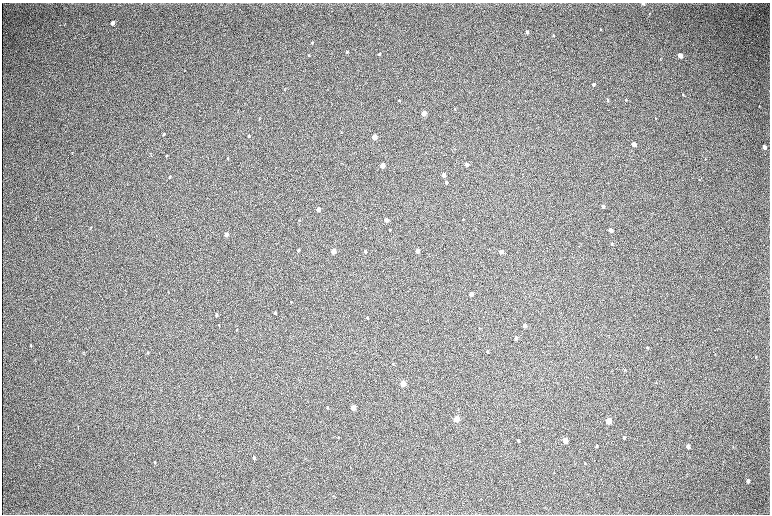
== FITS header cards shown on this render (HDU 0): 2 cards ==
NAXIS1  =                 1536 / length of data axis 1
NAXIS2  =                 1024 / length of data axis 2

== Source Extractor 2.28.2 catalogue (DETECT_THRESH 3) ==
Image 1536 x 1024 px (HDU 0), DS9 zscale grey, zoomed out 1/2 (1 PNG px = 2 x 2 image px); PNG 772 x 516 px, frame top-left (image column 1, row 1023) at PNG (2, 3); no overlay
Background 322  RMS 23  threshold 69.6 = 3 sigma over >= 5 px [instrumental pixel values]
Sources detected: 95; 1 cannot appear on this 1/2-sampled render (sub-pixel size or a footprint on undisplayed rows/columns) and is not listed; the other 94 listed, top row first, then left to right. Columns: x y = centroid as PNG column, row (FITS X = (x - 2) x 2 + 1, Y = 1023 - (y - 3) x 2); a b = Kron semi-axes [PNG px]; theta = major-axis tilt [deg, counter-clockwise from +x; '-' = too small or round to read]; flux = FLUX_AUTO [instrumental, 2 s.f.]
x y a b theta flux
643 4 3 2 - 5200
649 14 3 2 - 2200
112 23 4 3 - 39000
600 29 3 2 - 3200
527 32 3 3 - 14000
553 35 3 3 - 4500
312 43 3 2 - 4700
347 52 3 3 - 3800
379 54 3 3 - 9900
308 55 3 2 - 3200
680 55 4 3 - 58000
660 59 3 2 - 2400
185 70 3 1 - 1100
593 84 3 3 - 16000
284 89 3 2 - 1600
683 94 3 2 - 3700
399 100 2 2 - 4200
608 100 4 3 - 5200
626 100 3 2 - 2800
759 106 3 2 - 2000
454 109 4 2 - 3000
423 113 3 3 - 120000
259 119 3 3 - 2300
164 134 4 3 - 7000
249 136 3 2 - 6100
374 137 3 3 - 180000
633 144 3 3 - 74000
764 147 4 3 - 22000
72 152 4 2 - 2300
166 155 4 3 - 4900
228 158 4 3 - 4800
706 159 2 1 - 2100
466 165 3 3 - 31000
382 166 3 3 - 110000
443 175 3 3 - 58000
170 177 3 2 - 5600
446 182 3 3 - 16000
603 206 3 3 - 20000
318 209 3 3 - 62000
463 219 3 2 - 3500
299 220 3 2 - 2400
386 220 3 3 - 55000
91 227 3 2 - 2400
390 230 2 2 - 4000
610 230 3 3 - 58000
226 234 3 3 - 52000
612 244 4 3 - 5700
579 246 3 2 - 2000
298 250 3 2 - 12000
333 251 3 3 - 160000
365 251 3 2 - 13000
417 251 3 3 - 60000
501 251 3 3 - 75000
471 294 3 3 - 73000
291 302 3 2 - 4100
275 312 3 2 - 8100
216 315 4 3 - 11000
367 317 3 2 - 7900
219 325 3 3 - 3100
524 326 3 3 - 35000
479 328 3 3 - 2500
236 330 3 2 - 2600
516 338 3 3 - 14000
31 345 4 3 - 3500
647 347 3 2 - 5800
487 351 3 2 - 6300
83 352 4 2 - 3400
148 352 4 2 - 2900
715 354 3 2 - 2100
756 356 4 2 - 2300
35 359 3 3 - 2600
393 364 3 2 - 3000
625 369 3 3 - 2600
656 382 3 2 - 1900
403 383 3 3 - 190000
328 407 3 3 - 4700
353 407 3 3 - 120000
456 419 4 3 - 270000
608 421 4 3 - 170000
78 427 3 2 - 2000
338 437 3 3 - 3600
624 437 4 3 - 7100
518 440 3 3 - 10000
565 440 4 3 - 130000
596 446 3 3 - 5100
688 446 4 3 - 24000
254 457 4 3 - 9200
305 459 3 2 - 1600
154 462 3 3 - 4000
585 463 3 2 - 3300
350 466 3 2 - 1700
748 480 4 3 - 12000
333 496 3 2 - 2000
545 507 3 2 - 2300
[1 sub-pixel or undisplayed-footprint detection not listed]